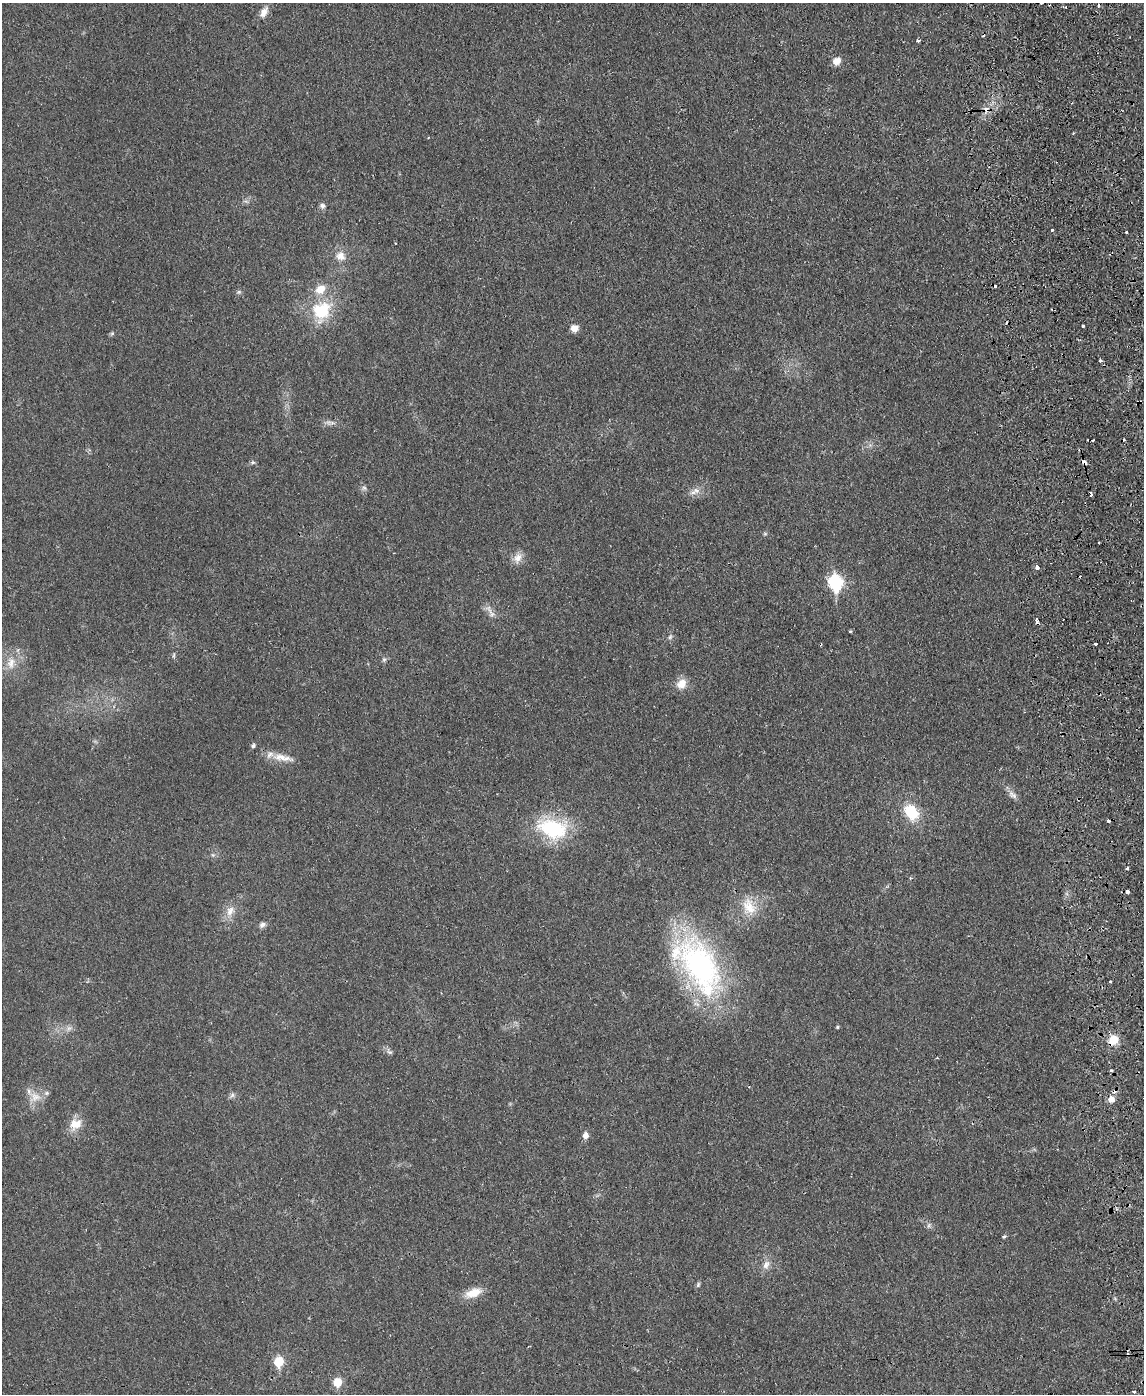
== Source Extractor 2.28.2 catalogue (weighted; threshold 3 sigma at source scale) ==
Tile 6 of 4 x 3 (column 2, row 2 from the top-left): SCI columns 1201-2342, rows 1635-3026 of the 4682 x 4559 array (HDU 1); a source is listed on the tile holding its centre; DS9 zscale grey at full resolution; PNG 1146 x 1396 px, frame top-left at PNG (2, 3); no overlay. Shown black and unused: <1% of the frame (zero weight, under 2 of 3 exposures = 3% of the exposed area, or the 3 px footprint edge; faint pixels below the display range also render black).
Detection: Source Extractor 2.28.2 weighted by HDU 2 'WHT'; one run over the whole footprint, this tile lists its part. Background 0.0304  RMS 0.0045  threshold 0.0205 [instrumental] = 3 sigma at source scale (4.5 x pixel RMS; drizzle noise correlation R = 1.50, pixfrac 1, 0.05/0.05 arcsec/px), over >= 5 px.
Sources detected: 79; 10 cosmic-ray / hot-pixel residue — not listed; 3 inside a brighter listed object's ellipse — not listed separately; the other 66 listed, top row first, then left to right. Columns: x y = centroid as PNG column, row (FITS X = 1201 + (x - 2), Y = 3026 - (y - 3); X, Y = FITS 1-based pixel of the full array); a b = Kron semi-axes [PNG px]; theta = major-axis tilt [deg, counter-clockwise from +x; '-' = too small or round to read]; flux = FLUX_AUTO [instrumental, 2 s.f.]
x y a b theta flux
1065 7 6 2 -7 1.1
264 12 16 8 61 3.3
918 40 4 3 - 0.91
837 61 10 8 29 3.3
986 109 7 6 - 2.9
322 206 8 7 - 1.4
1052 230 3 3 - 0.94
1127 232 3 2 - 0.73
340 256 14 12 -36 4.4
239 292 6 5 - 0.77
321 310 29 25 54 21
1083 326 3 3 - 0.96
574 328 9 8 - 3
112 333 6 5 - 0.67
1100 361 3 3 - 1.2
328 422 10 5 -33 1.5
1093 440 3 2 - 2.8
253 462 6 5 - 0.8
1084 462 5 3 - 2.1
364 488 6 6 - 1.1
695 491 16 8 26 3.1
765 534 6 4 0 0.6
1099 542 3 3 - 1.1
518 558 14 10 67 3.8
1037 567 4 3 - 2.1
835 582 8 7 - 63
490 611 24 6 -59 2.9
1037 620 5 3 - 2.2
850 631 3 3 - 0.52
670 637 7 5 46 0.9
1095 644 3 3 - 1.2
174 656 8 4 81 0.66
384 659 7 5 -69 0.89
11 663 19 11 85 6.1
681 684 14 11 42 5
253 746 5 4 - 1.1
281 757 27 10 -10 6.5
1012 795 15 7 -37 2.3
911 812 19 14 -51 14
1108 820 3 3 - 1.8
553 829 35 21 -16 35
213 855 6 4 -18 0.72
1127 868 3 3 - 1.1
1127 892 4 3 - 2.1
749 907 27 18 -69 11
230 911 15 10 61 4.5
262 925 9 7 35 1.5
700 967 81 40 -63 99
1110 982 3 3 - 0.46
837 1027 4 4 - 0.57
69 1028 9 7 2 1.7
1113 1040 12 10 45 7
389 1052 10 6 -44 1.4
232 1095 7 6 - 1.2
35 1097 17 14 21 5.9
1111 1099 9 8 - 2.8
76 1124 18 15 28 6.1
585 1135 6 6 - 2.9
929 1225 8 4 60 0.93
1004 1237 5 4 - 0.62
766 1265 12 8 60 3
698 1285 7 5 74 0.84
473 1293 24 11 19 6.6
279 1362 6 6 - 18
337 1382 6 6 - 11
1134 1391 3 3 - 1.5
Overlapping masked pixels (flux is a lower limit): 4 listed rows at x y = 986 109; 1084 462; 700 967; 1113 1040